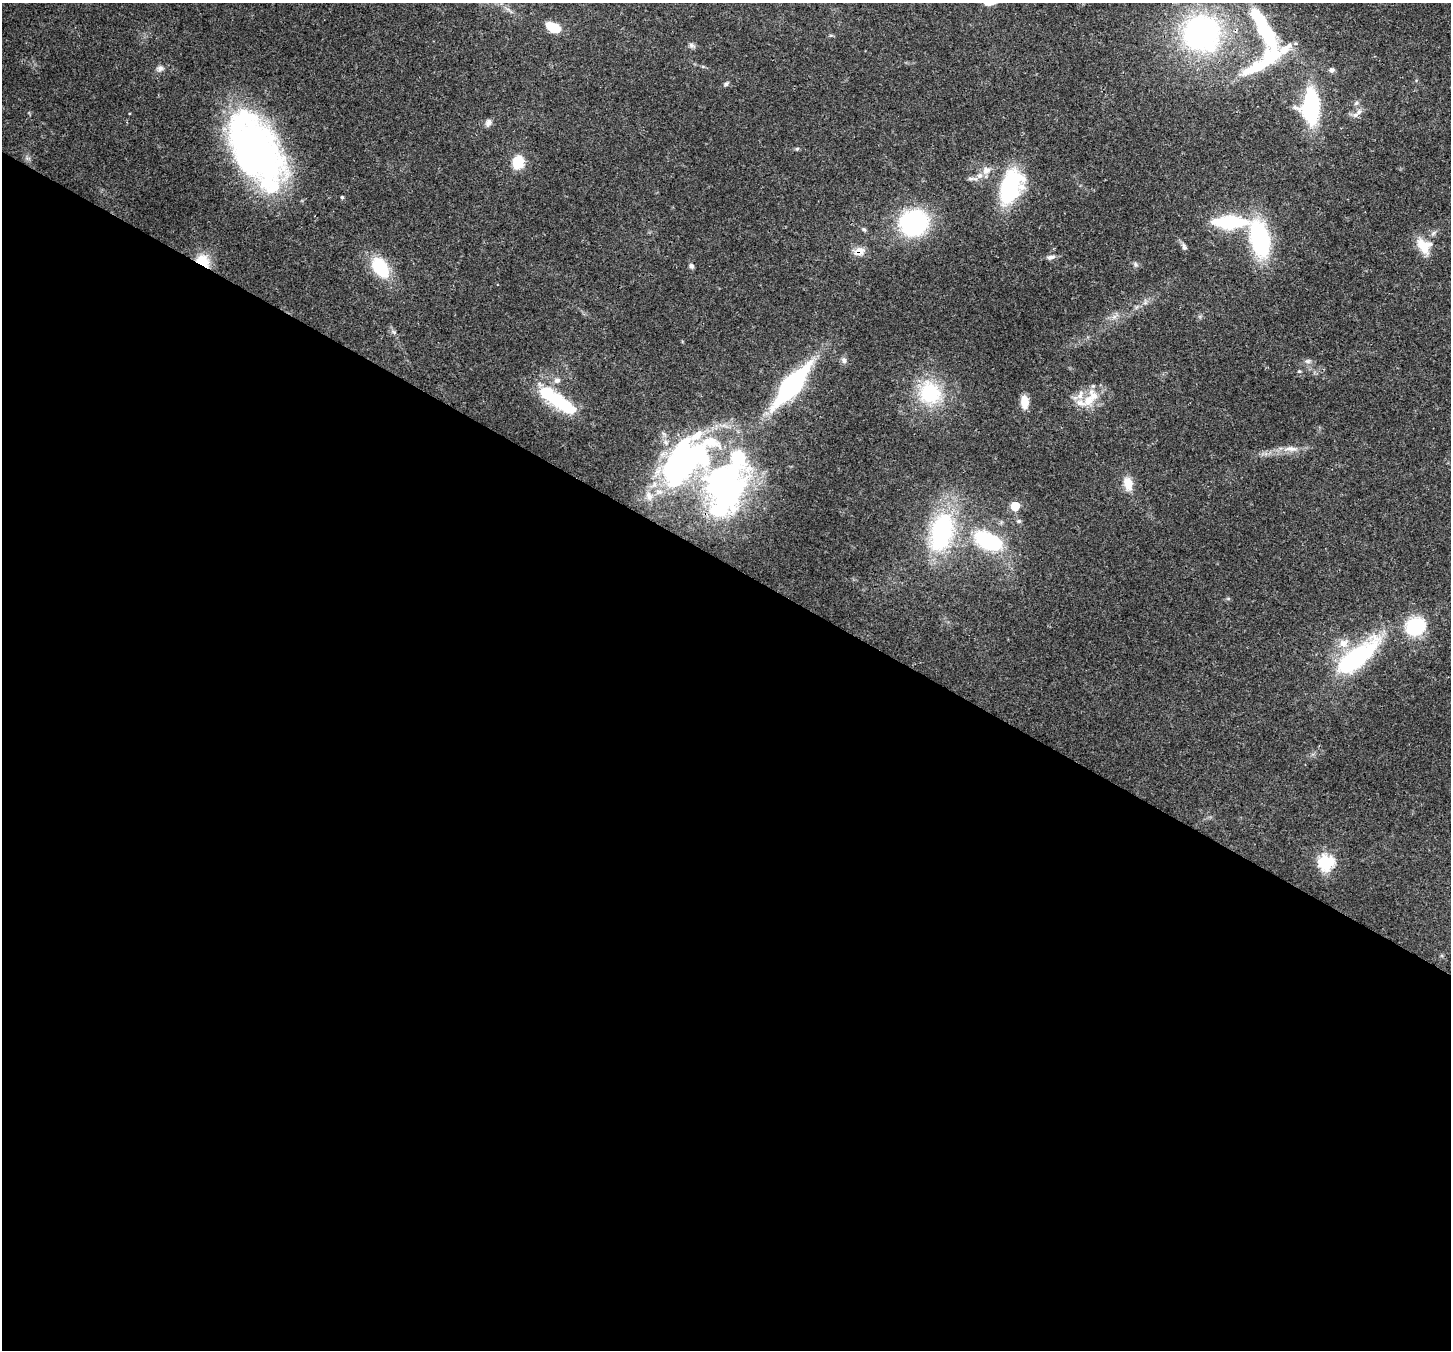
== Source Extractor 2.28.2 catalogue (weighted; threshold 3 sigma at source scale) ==
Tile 14 of 4 x 4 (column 2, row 4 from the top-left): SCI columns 1518-2966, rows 357-1704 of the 5932 x 6036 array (HDU 1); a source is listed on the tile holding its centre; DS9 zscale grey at full resolution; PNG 1453 x 1352 px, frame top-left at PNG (2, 3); no overlay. Shown black and unused: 58% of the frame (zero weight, under 3 of 4 exposures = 7% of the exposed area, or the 3 px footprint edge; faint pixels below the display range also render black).
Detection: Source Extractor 2.28.2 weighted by HDU 2 'WHT'; one run over the whole footprint, this tile lists its part. Background 0.0922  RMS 0.0037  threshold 0.0167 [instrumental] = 3 sigma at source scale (4.5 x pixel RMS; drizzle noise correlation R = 1.50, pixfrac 1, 0.0396/0.0396 arcsec/px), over >= 5 px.
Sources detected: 72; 5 inside a brighter object's white glare — not listed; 12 inside a brighter listed object's ellipse — not listed separately; the other 55 listed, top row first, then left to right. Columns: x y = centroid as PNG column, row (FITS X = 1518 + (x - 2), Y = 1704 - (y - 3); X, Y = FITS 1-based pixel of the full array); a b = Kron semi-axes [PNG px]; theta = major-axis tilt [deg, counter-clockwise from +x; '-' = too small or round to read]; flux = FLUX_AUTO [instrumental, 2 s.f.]
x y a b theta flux
554 27 13 8 -23 11
1262 29 50 18 -55 29
1201 33 32 31 - 99
692 45 8 6 -26 1.1
703 67 6 4 -19 0.51
160 69 11 8 18 1.7
1332 70 7 7 - 1.1
726 84 7 5 61 0.75
1356 103 7 5 24 0.94
1311 107 34 18 90 39
1355 115 10 7 30 2
488 123 10 7 67 1.6
797 149 6 5 - 0.52
255 151 73 45 -58 150
518 162 12 10 79 11
986 170 12 10 31 3
971 179 10 5 3 1.1
1010 187 30 16 70 48
342 197 4 3 - 0.6
1229 222 28 10 0 38
914 223 30 27 16 42
864 229 7 5 -47 0.67
1260 239 32 16 -78 52
1424 246 22 16 -52 8.1
1184 247 10 6 -70 1.3
859 251 16 11 16 3.5
1051 257 10 6 11 1.7
203 261 17 12 -36 9.7
1135 265 7 6 - 0.92
691 266 7 6 - 0.99
381 268 24 15 -58 18
1145 302 9 5 89 1.1
1114 317 7 5 44 1.3
394 332 9 4 -36 0.92
844 360 9 7 -55 1.4
1308 361 8 6 15 1.1
1299 371 5 4 - 0.51
557 380 8 8 - 1.7
792 385 44 14 50 67
930 393 34 31 -64 24
1088 400 21 15 63 7.8
1024 402 13 7 -89 6
563 404 36 14 -35 21
1288 448 16 8 8 3.4
682 463 76 37 45 97
1128 484 19 12 -78 5.2
725 489 72 49 74 110
1015 506 6 5 - 14
1019 521 7 5 -15 0.8
942 532 31 17 75 64
989 541 38 21 -24 32
1228 598 6 4 0 0.52
1415 627 19 16 23 25
1356 658 62 21 39 52
1326 862 7 7 - 68
Overlapping masked pixels (flux is a lower limit): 4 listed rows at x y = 859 251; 203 261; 563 404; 725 489